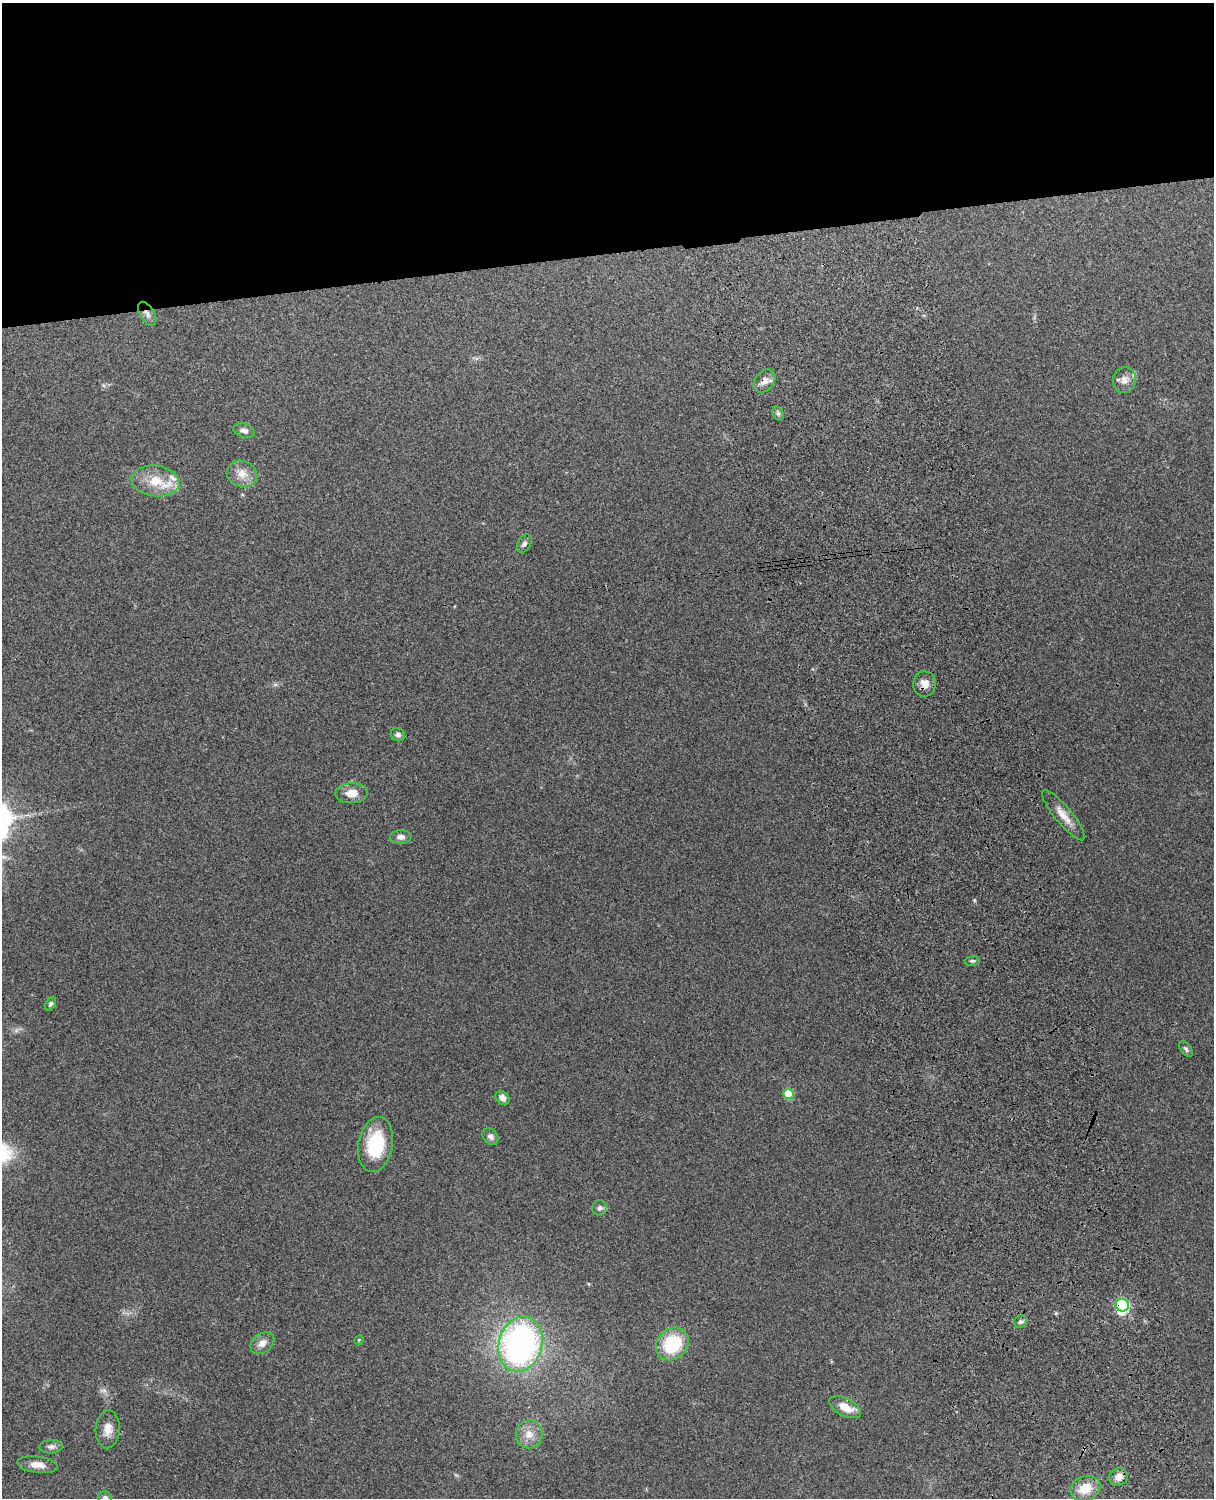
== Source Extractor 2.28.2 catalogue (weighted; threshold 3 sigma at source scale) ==
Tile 2 of 4 x 3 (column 2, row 1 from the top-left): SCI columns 1331-2542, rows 3155-4650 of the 5088 x 4927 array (HDU 1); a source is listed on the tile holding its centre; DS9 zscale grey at full resolution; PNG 1216 x 1500 px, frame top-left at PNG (2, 3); each listed source drawn as its Kron ellipse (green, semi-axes under 4 px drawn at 4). Shown black and unused: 17% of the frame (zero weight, under 3 of 4 exposures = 6% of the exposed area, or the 3 px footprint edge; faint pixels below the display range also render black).
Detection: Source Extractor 2.28.2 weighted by HDU 2 'WHT'; one run over the whole footprint, this tile lists its part. Background 0.265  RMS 0.0089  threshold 0.0403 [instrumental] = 3 sigma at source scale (4.5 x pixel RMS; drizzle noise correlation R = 1.50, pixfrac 1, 0.05/0.05 arcsec/px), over >= 5 px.
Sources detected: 40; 1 inside a brighter object's white glare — neither listed nor drawn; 4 inside a brighter listed object's ellipse — not listed separately; the other 35 listed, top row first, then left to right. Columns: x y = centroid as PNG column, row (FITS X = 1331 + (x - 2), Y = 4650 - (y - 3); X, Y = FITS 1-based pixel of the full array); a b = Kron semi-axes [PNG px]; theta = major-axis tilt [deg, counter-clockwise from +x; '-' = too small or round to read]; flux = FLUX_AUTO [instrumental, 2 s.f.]
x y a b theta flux
147 314 13 7 -59 4.4
1124 380 13 11 80 6.8
765 381 13 9 51 6.2
778 413 7 5 -63 2.2
244 431 11 6 -19 3.4
242 474 15 13 -17 10
155 481 24 15 -6 23
524 543 10 6 59 2.9
924 684 12 11 - 7.4
398 735 7 6 - 2.5
352 793 16 10 3 11
1063 815 32 8 -51 11
401 837 11 7 2 4.2
972 961 7 4 9 1.8
50 1004 7 4 57 1.8
1186 1049 9 5 -52 2.1
788 1094 5 5 - 28
502 1098 8 6 -48 5.3
490 1137 9 7 -51 3.1
376 1144 28 17 80 45
600 1208 8 7 - 3.2
1122 1305 6 6 - 130
1020 1322 7 6 - 2.2
359 1340 5 4 - 1
262 1343 13 9 36 6.5
520 1344 28 21 75 270
672 1344 18 15 44 51
845 1407 17 8 -28 12
108 1429 19 12 86 9.8
529 1434 14 13 - 10
51 1447 11 7 3 3.4
37 1465 20 8 -8 8.5
1119 1477 9 8 - 8
1085 1488 15 12 23 19
105 1498 7 6 - 3.1
Overlapping masked pixels (flux is a lower limit): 4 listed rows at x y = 147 314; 765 381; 924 684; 1122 1305
Isophote crosses this tile's border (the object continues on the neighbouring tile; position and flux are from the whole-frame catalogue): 1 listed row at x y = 105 1498